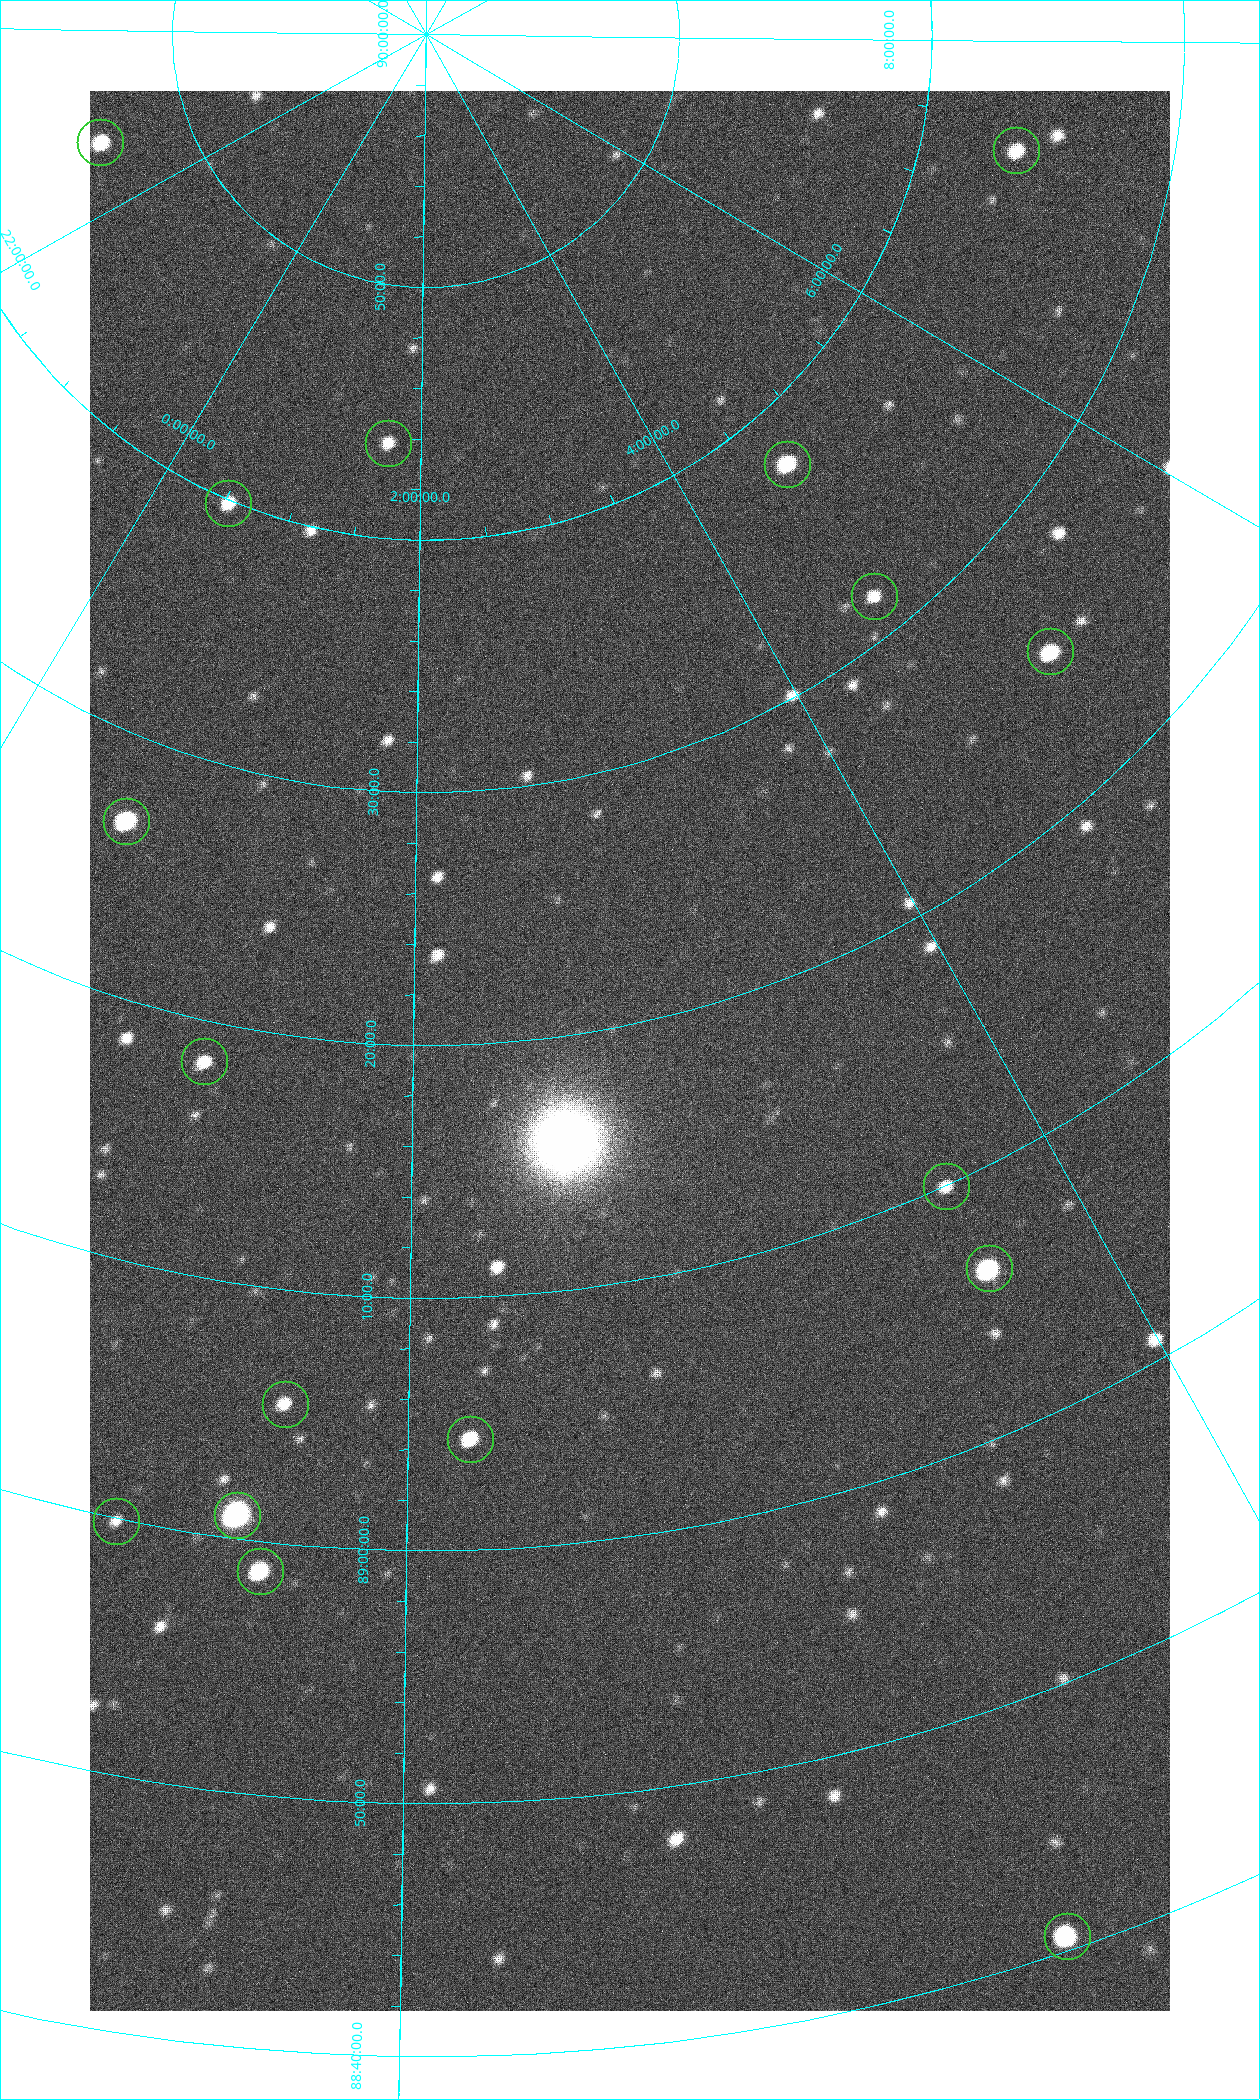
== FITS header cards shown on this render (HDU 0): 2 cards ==
NAXIS1  =                 1080 / length of data axis 1
NAXIS2  =                 1920 / length of data axis 2

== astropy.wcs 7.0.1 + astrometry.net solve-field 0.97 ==
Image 1080 x 1920 px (HDU 0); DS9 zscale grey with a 90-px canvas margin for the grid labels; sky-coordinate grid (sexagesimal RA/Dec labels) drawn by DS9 from the SOLVED WCS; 17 Tycho-2 reference stars matched to detected sources circled (green)
Header WCS: none
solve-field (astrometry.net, Tycho-2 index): SOLVED blind (the file carries no WCS)
Solved WCS: RA---TAN-SIP/DEC--TAN-SIP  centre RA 02:48:09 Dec +89:19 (42.04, +89.32 deg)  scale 2.37 arcsec/px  FOV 42.7' x 76.0'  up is +11 deg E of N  parity flipped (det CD > 0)
(file carries no celestial WCS; the grid is the blind solution)
Tycho-2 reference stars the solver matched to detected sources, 17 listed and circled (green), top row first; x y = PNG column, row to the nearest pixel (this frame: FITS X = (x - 90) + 1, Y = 1920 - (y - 91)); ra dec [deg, ICRS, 3 dp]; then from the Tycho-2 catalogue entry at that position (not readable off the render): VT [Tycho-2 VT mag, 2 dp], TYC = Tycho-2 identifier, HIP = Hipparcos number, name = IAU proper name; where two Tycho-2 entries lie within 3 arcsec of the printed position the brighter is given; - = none
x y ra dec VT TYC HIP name
100 142 319.196 +89.774 9.69 4661-2-1 - -
1016 150 109.548 +89.604 10.58 4630-45-1 - -
388 443 25.399 +89.729 11.04 4627-64-1 - -
787 464 70.692 +89.630 9.34 4629-37-1 - -
228 503 7.906 +89.665 10.51 4627-6-1 - -
874 596 69.250 +89.526 11.02 4629-45-1 - -
1050 651 75.971 +89.421 9.41 4629-33-1 - -
126 821 9.931 +89.444 8.22 4627-49-1 3128 -
204 1061 18.559 +89.307 10.52 4627-75-1 - -
946 1186 55.017 +89.166 11.19 4628-70-1 - -
989 1268 55.225 +89.105 8.15 4628-68-1 17195 -
285 1404 24.867 +89.092 10.76 4627-125-1 - -
470 1439 32.549 +89.073 9.84 4628-149-1 - -
237 1515 23.461 +89.016 6.47 4627-259-1 7283 -
116 1521 19.000 +88.998 11.53 4627-46-1 - -
260 1571 24.587 +88.980 9.00 4627-86-1 - -
1067 1936 49.382 +88.676 8.64 4628-25-1 - -